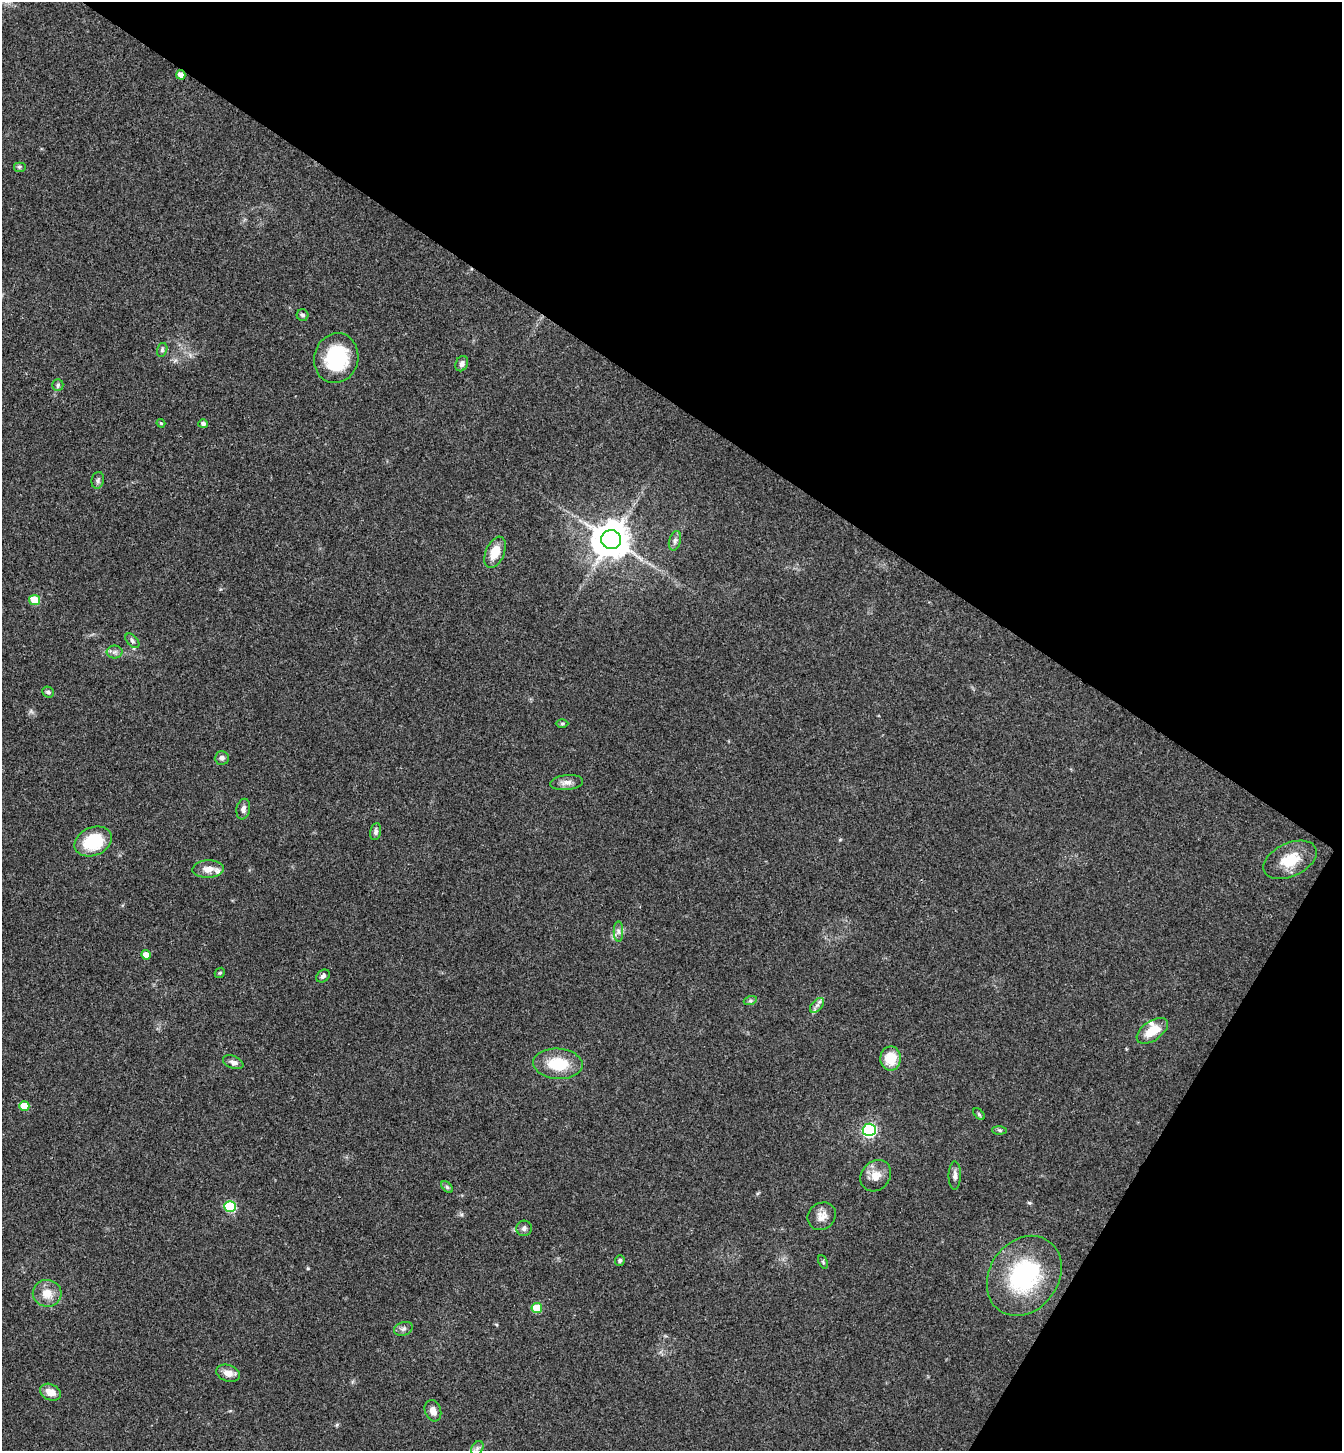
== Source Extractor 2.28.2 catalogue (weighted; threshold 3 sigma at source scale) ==
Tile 8 of 4 x 4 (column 4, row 2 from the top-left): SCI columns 4356-5695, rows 2935-4383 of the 5893 x 5870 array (HDU 1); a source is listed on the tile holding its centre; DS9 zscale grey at full resolution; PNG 1344 x 1453 px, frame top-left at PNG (2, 2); each listed source drawn as its Kron ellipse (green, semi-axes under 4 px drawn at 4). Shown black and unused: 34% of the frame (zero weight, under 3 of 4 exposures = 6% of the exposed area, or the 3 px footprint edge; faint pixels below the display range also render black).
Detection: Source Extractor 2.28.2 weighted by HDU 2 'WHT'; one run over the whole footprint, this tile lists its part. Background 0.063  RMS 0.0054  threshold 0.0245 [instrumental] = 3 sigma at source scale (4.5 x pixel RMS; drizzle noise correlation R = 1.50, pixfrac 1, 0.05/0.05 arcsec/px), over >= 5 px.
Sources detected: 57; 2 inside a brighter listed object's ellipse — not listed separately; the other 55 listed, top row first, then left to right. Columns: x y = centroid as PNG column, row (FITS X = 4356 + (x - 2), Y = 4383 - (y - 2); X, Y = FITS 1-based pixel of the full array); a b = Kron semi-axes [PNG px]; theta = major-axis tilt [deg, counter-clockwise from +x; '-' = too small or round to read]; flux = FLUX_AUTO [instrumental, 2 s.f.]
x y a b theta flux
181 75 5 4 - 4.7
19 167 6 5 - 0.97
302 315 6 5 - 1.3
162 350 7 5 75 1.1
336 358 25 22 75 36
462 364 8 6 64 2.1
58 385 6 5 - 1.1
161 423 4 3 - 0.67
203 424 5 4 - 1.4
98 480 8 6 79 1.5
611 540 10 9 - 1400
675 541 10 6 74 1.8
495 552 16 9 67 10
35 600 5 5 - 19
132 641 8 5 -47 1.3
115 652 8 6 1 1.8
48 692 6 5 - 1.3
562 724 6 4 1 0.77
222 758 7 6 - 1.9
567 782 16 7 6 3.2
243 809 10 7 79 2.2
376 832 8 5 79 1.4
93 841 19 14 23 27
1290 860 28 16 25 14
208 869 15 8 3 5.5
618 931 10 5 -89 1.8
146 955 5 4 - 5
220 973 5 4 - 0.67
323 976 7 5 38 1.8
750 1001 7 4 18 0.88
817 1005 9 5 49 1.9
1152 1031 18 9 35 11
890 1058 12 10 89 13
233 1062 11 6 -21 2.1
558 1064 25 15 -4 18
24 1106 5 5 - 10
979 1114 7 4 -45 0.79
869 1130 6 6 - 110
1000 1130 7 4 -1 0.94
955 1175 14 6 89 2.5
876 1176 17 14 47 6.5
447 1187 7 4 -46 1
230 1206 6 5 - 36
822 1216 15 13 39 4.8
524 1228 8 7 - 1.8
620 1260 5 5 - 1.1
823 1262 7 4 -66 0.83
1024 1276 43 34 54 61
47 1293 14 13 - 7.9
537 1308 5 5 - 15
403 1329 9 6 19 1.7
228 1373 12 8 -18 4.1
50 1392 11 8 -24 6.1
433 1411 11 8 -70 3.8
477 1448 8 5 59 1.6
Overlapping masked pixels (flux is a lower limit): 1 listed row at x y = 181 75